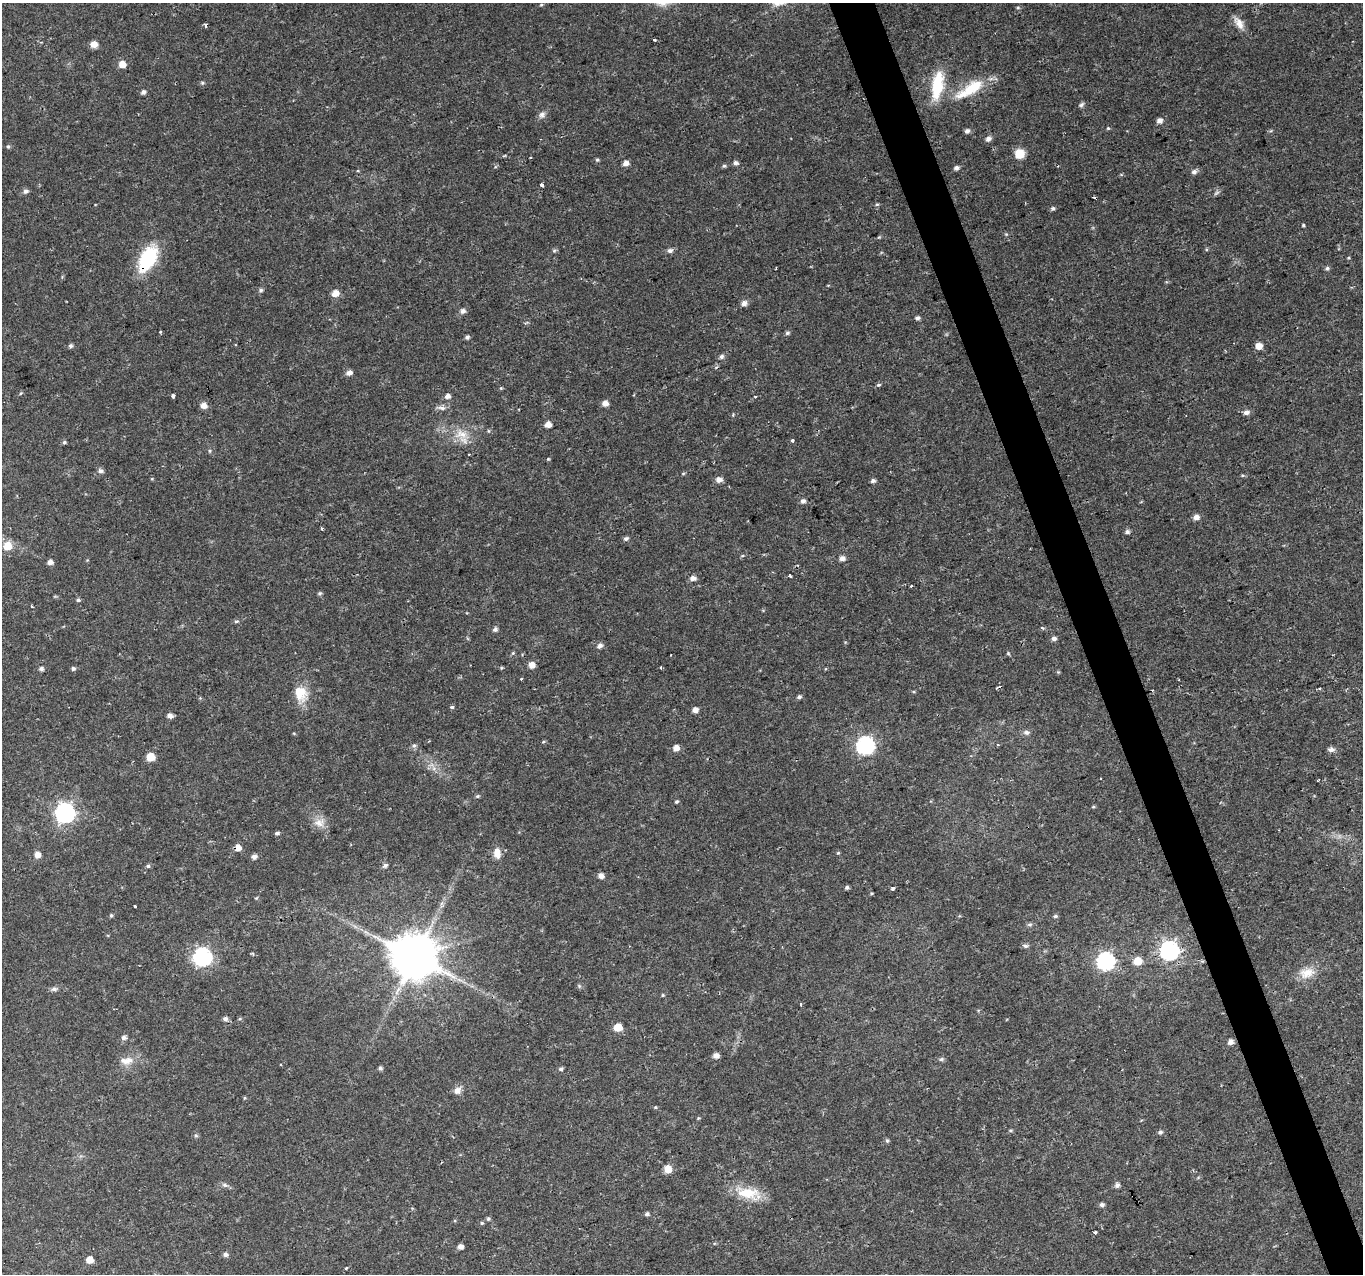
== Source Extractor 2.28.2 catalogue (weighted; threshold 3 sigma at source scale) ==
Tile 6 of 4 x 4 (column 2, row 2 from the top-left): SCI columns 1366-2726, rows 2672-3943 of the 5449 x 5285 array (HDU 1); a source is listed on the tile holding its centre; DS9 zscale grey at full resolution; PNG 1365 x 1276 px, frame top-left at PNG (2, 3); no overlay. Shown black and unused: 3% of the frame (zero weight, under 2 of 3 exposures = <1% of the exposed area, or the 3 px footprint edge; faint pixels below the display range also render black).
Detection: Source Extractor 2.28.2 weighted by HDU 2 'WHT'; one run over the whole footprint, this tile lists its part. Background 0.0288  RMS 0.0031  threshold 0.0141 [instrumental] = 3 sigma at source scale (4.5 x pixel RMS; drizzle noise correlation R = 1.50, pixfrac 1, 0.0396/0.0396 arcsec/px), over >= 5 px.
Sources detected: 174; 1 too faint to see at this stretch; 3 cosmic-ray / hot-pixel residue — not listed; the other 170 listed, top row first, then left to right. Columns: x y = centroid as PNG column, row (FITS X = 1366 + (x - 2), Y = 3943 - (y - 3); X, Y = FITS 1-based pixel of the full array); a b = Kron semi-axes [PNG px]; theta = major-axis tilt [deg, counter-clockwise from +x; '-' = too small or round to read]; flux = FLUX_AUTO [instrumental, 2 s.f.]
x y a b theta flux
541 5 5 3 - 0.31
1018 8 5 3 - 0.34
1239 23 18 9 -54 2.7
205 25 4 3 - 0.96
654 40 3 2 - 0.37
94 44 6 6 - 2.5
122 64 6 6 - 3.2
202 83 6 5 - 0.45
937 86 34 12 81 12
970 89 44 13 32 12
143 92 5 5 - 1
1081 105 8 5 39 0.7
542 115 10 7 42 1.2
1160 121 6 5 - 1.5
1108 128 5 4 - 0.34
967 131 6 5 - 0.93
988 139 7 6 - 1.2
8 146 5 4 - 0.41
1019 154 7 7 - 6.8
597 160 5 4 - 0.44
626 163 6 5 - 1.5
735 163 7 5 -17 0.84
724 166 5 5 - 0.48
1058 166 3 2 - 0.23
956 168 6 5 - 0.99
1194 172 7 6 - 0.99
542 185 4 3 - 1.4
25 191 6 5 - 0.96
877 204 6 4 1 0.39
1053 208 5 5 - 0.53
1303 225 5 3 - 0.36
1006 234 4 4 - 0.35
879 237 4 4 - 0.29
554 251 6 4 1 0.46
670 251 7 6 - 0.89
148 258 27 14 61 21
1327 268 5 5 - 0.55
261 290 6 5 - 0.58
335 293 7 6 - 2.4
744 303 7 6 - 1.4
463 311 6 6 - 1.1
917 318 5 5 - 0.78
160 331 3 3 - 0.75
787 333 6 5 - 0.55
467 337 5 4 - 0.71
70 346 6 5 - 0.64
1259 346 6 6 - 2.7
721 357 7 5 44 0.82
349 373 7 5 12 1.4
879 385 6 4 19 0.46
501 388 5 4 - 0.32
21 393 5 3 - 0.31
173 396 4 3 - 1.9
448 396 6 5 - 1.3
605 403 5 5 - 2
204 405 7 6 - 1.9
442 408 10 5 -13 1.2
1246 412 7 6 - 1.3
733 415 4 3 - 0.34
548 425 5 5 - 2.4
488 431 5 3 - 0.31
461 434 20 12 -15 5.2
792 440 4 4 - 0.48
64 442 5 4 - 0.54
210 451 6 4 90 0.37
469 454 3 2 - 0.37
548 459 5 3 - 0.3
100 471 6 6 - 0.97
683 473 5 3 - 0.3
719 480 7 6 - 1.7
873 481 6 5 - 0.82
803 501 6 6 - 0.96
1196 517 6 6 - 1.6
322 528 3 3 - 0.53
1127 532 6 5 - 0.89
626 539 6 5 - 0.72
7 546 7 7 - 5.4
842 558 6 5 - 1.5
50 562 6 5 - 1.2
790 576 3 3 - 2.9
693 578 7 6 - 1.4
911 586 3 3 - 0.43
320 593 6 4 1 0.48
78 600 5 4 - 0.51
31 606 3 2 - 0.42
236 621 6 4 2 0.43
1042 628 5 3 - 0.34
495 629 6 5 - 0.8
1054 638 6 5 - 0.97
600 646 7 6 - 1.1
513 653 5 5 - 0.37
532 665 6 6 - 2.4
73 668 5 5 - 0.63
41 669 5 5 - 0.75
1058 672 5 4 - 0.32
521 678 3 2 - 0.45
1320 688 3 3 - 0.92
1152 690 3 2 - 0.29
300 693 20 15 -72 6.1
799 697 5 4 - 0.7
452 707 4 3 - 1.3
695 710 5 5 - 1.8
170 716 6 5 - 1.4
1026 732 9 6 2 1
414 746 7 5 61 0.75
865 746 7 7 - 95
676 748 5 5 - 2.6
1331 749 8 6 -1 1.1
150 757 7 7 - 4.4
477 796 6 4 20 0.47
676 802 4 4 - 0.48
1093 807 5 3 - 0.31
65 813 7 7 - 130
319 823 15 12 -7 3.1
277 833 5 4 - 0.58
238 848 6 6 - 2.4
497 853 12 8 -81 2.9
37 855 6 6 - 2.1
254 857 5 5 - 1.3
385 865 7 5 32 0.73
148 866 5 4 - 0.56
601 876 6 6 - 1.5
847 887 5 4 - 0.56
893 889 3 3 - 1.2
256 898 5 4 - 0.31
135 906 3 3 - 0.87
111 915 5 4 - 0.45
1055 916 6 4 22 0.52
1030 924 7 5 16 0.63
1025 946 9 5 -16 0.73
1169 951 7 7 - 110
202 957 7 7 - 100
414 957 13 12 - 1500
1106 961 7 7 - 91
1137 961 7 6 - 4.8
1307 973 20 14 15 4.7
579 986 6 5 - 0.52
54 989 9 5 14 0.85
663 995 4 4 - 0.32
801 1004 4 2 - 0.34
225 1019 6 5 - 0.93
240 1019 5 4 - 0.34
618 1027 5 5 - 7
124 1038 6 5 - 0.93
1231 1042 6 5 - 1.5
716 1056 6 5 - 1.6
941 1059 7 5 21 0.59
126 1061 18 10 9 3.3
380 1068 6 5 - 0.62
561 1069 6 5 - 0.63
457 1090 9 8 - 1.9
244 1098 5 3 - 0.29
655 1107 4 4 - 0.31
1010 1131 6 3 19 0.39
1160 1132 6 5 - 0.62
196 1135 6 4 -2 0.44
887 1141 5 5 - 0.49
667 1169 7 6 - 3.7
225 1185 9 6 -26 0.84
1117 1185 7 6 - 0.89
748 1193 31 15 -4 8.5
1102 1205 6 5 - 0.84
647 1214 5 5 - 0.7
488 1219 5 5 - 0.51
482 1223 5 4 - 0.35
1095 1232 3 3 - 0.66
460 1247 5 5 - 1.5
225 1254 6 5 - 1.1
90 1260 5 5 - 3.7
346 1268 4 3 - 0.29
Overlapping masked pixels (flux is a lower limit): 3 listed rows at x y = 148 258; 238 848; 414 957